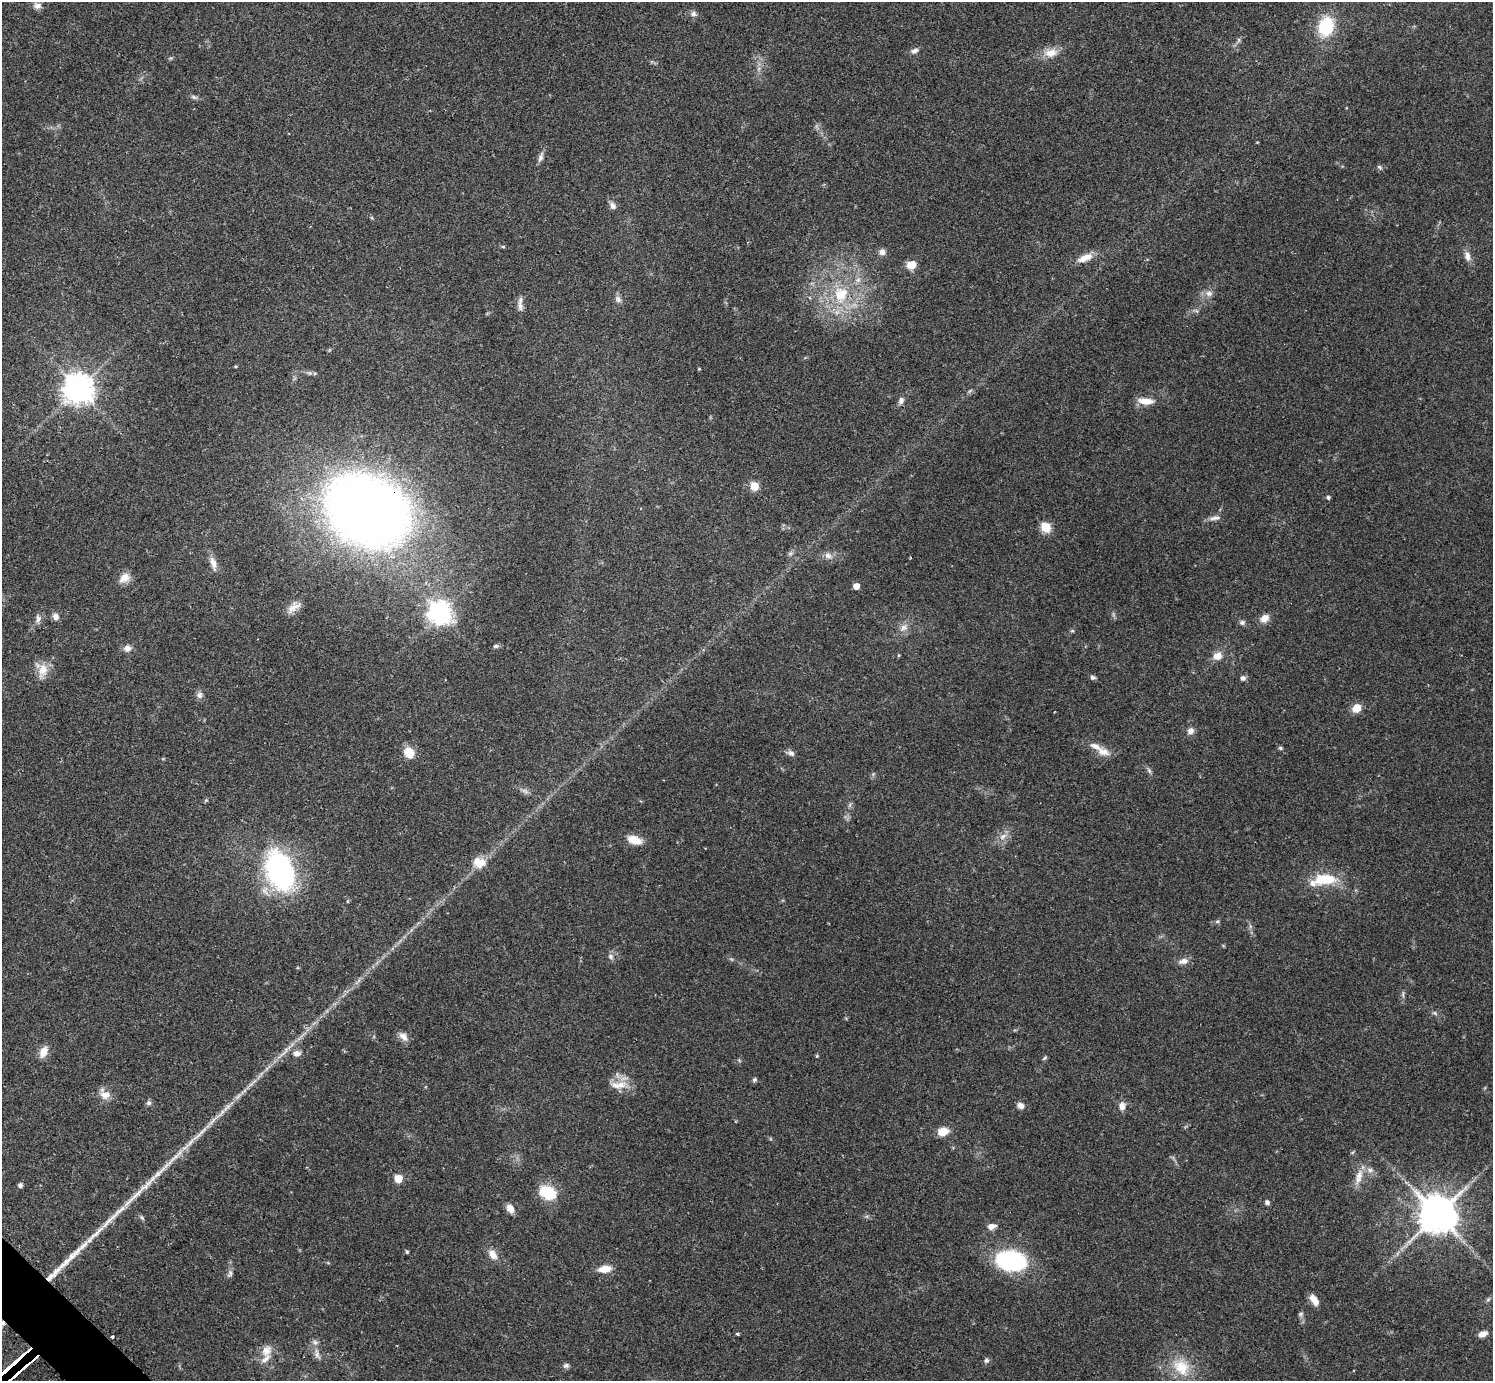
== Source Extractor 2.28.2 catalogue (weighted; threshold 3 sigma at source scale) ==
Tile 7 of 4 x 4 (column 3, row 2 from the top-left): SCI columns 3010-4500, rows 2948-4326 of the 6041 x 6040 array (HDU 1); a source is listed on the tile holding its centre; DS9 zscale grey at full resolution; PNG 1495 x 1383 px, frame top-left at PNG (2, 2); no overlay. Shown black and unused: <1% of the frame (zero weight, under 2 of 3 exposures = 2% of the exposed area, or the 3 px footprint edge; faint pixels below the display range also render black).
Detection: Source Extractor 2.28.2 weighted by HDU 2 'WHT'; one run over the whole footprint, this tile lists its part. Background 0.0786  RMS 0.0055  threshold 0.0247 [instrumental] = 3 sigma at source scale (4.5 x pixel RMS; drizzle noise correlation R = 1.50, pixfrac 1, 0.05/0.05 arcsec/px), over >= 5 px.
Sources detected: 116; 1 too faint to see at this stretch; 3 long thin detections or spike segments (spike, bleed or trail) — not listed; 5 inside a brighter listed object's ellipse — not listed separately; the other 107 listed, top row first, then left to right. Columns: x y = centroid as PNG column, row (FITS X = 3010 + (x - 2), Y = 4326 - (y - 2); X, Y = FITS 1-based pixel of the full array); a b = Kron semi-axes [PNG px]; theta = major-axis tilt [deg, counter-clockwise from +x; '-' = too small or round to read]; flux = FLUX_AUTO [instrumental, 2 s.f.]
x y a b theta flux
37 6 10 8 -7 2.6
693 14 8 7 - 1.8
1326 26 20 15 76 26
1239 40 7 4 89 0.99
914 51 11 6 19 2.1
1051 53 19 12 10 7
194 97 8 5 -27 1.3
541 157 14 6 70 2.2
1379 167 8 5 -28 1
613 206 11 8 -63 2.3
503 247 6 4 -1 0.63
882 252 7 7 - 2.8
1467 256 13 8 -76 3.5
1085 258 22 9 23 6.5
911 265 8 8 - 7.4
858 280 8 6 2 2.2
1209 293 10 8 -14 2.8
841 294 24 20 79 24
618 299 10 8 -55 2.1
520 306 13 7 -85 2.7
310 373 6 5 - 1
78 388 10 10 - 680
970 391 8 3 45 0.73
901 400 9 6 76 2.1
1146 401 19 8 -4 6.3
754 486 5 5 - 20
1328 497 4 4 - 1.3
367 511 50 38 -29 850
1215 518 16 6 7 2.6
1046 527 5 5 - 35
790 553 7 4 1 0.96
828 556 11 8 -24 2.9
213 563 18 7 -75 4.3
124 578 14 10 34 5.6
856 586 5 4 - 7.3
294 607 20 10 38 5.2
440 613 8 8 - 430
56 616 8 7 - 2.7
1264 618 12 9 38 4
38 619 11 7 86 2.3
1242 623 7 6 - 1.5
904 627 13 8 36 3.6
1072 631 6 3 18 0.67
495 646 7 5 4 1.2
127 648 9 8 - 3.1
1218 656 11 10 - 5
43 670 20 12 78 7.5
1093 677 8 5 -10 1.2
1243 678 7 6 - 1.8
199 695 9 8 - 2.2
1356 708 11 9 40 5.6
1190 731 8 7 - 2.8
1280 748 5 4 - 0.82
409 752 12 11 - 8.2
1103 752 17 10 -16 5.5
791 753 9 7 -22 2.1
1149 771 7 4 -88 1.1
525 791 10 5 -36 1.7
206 800 6 4 44 0.67
1003 836 12 7 33 3.4
634 840 18 9 -19 7.6
477 862 15 9 -81 5.7
280 871 36 23 -70 110
1324 880 30 11 8 20
1217 921 6 4 1 0.78
611 957 8 7 - 1.7
1183 961 12 8 12 3.3
1435 1013 7 4 -45 0.99
403 1037 14 8 -45 3.6
43 1052 15 9 67 5.1
297 1053 11 8 6 3.1
817 1056 5 4 - 0.61
1044 1058 7 4 37 0.79
754 1080 6 5 - 1.1
252 1083 19 4 41 3.3
621 1085 18 11 15 7.7
105 1095 16 11 -3 5.2
149 1103 7 7 - 1.3
1020 1106 7 6 - 3.1
1122 1106 10 7 88 3.6
943 1132 8 6 16 11
200 1133 38 4 44 8.6
1370 1170 10 6 -9 2.5
1359 1175 20 9 75 6.2
398 1179 5 5 - 16
20 1185 5 5 - 1.8
547 1192 20 14 -22 17
1267 1202 6 5 - 1.4
510 1208 10 7 -58 4.4
1437 1214 13 13 - 1100
142 1218 8 4 -54 0.97
991 1226 9 6 12 3.7
407 1252 4 4 - 0.83
493 1254 13 8 -52 5
1011 1261 23 15 -5 78
605 1269 14 7 9 6.7
53 1274 30 6 45 6
230 1274 10 6 74 1.8
1314 1300 14 7 -56 4.9
1488 1300 7 4 3 0.92
737 1334 4 3 - 0.73
1483 1334 9 6 24 3.8
266 1351 17 13 66 6.3
317 1354 17 7 -77 3.9
986 1360 7 6 - 1.4
566 1366 8 6 16 1.5
1181 1367 25 19 -50 15
Overlapping masked pixels (flux is a lower limit): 2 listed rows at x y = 367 511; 53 1274